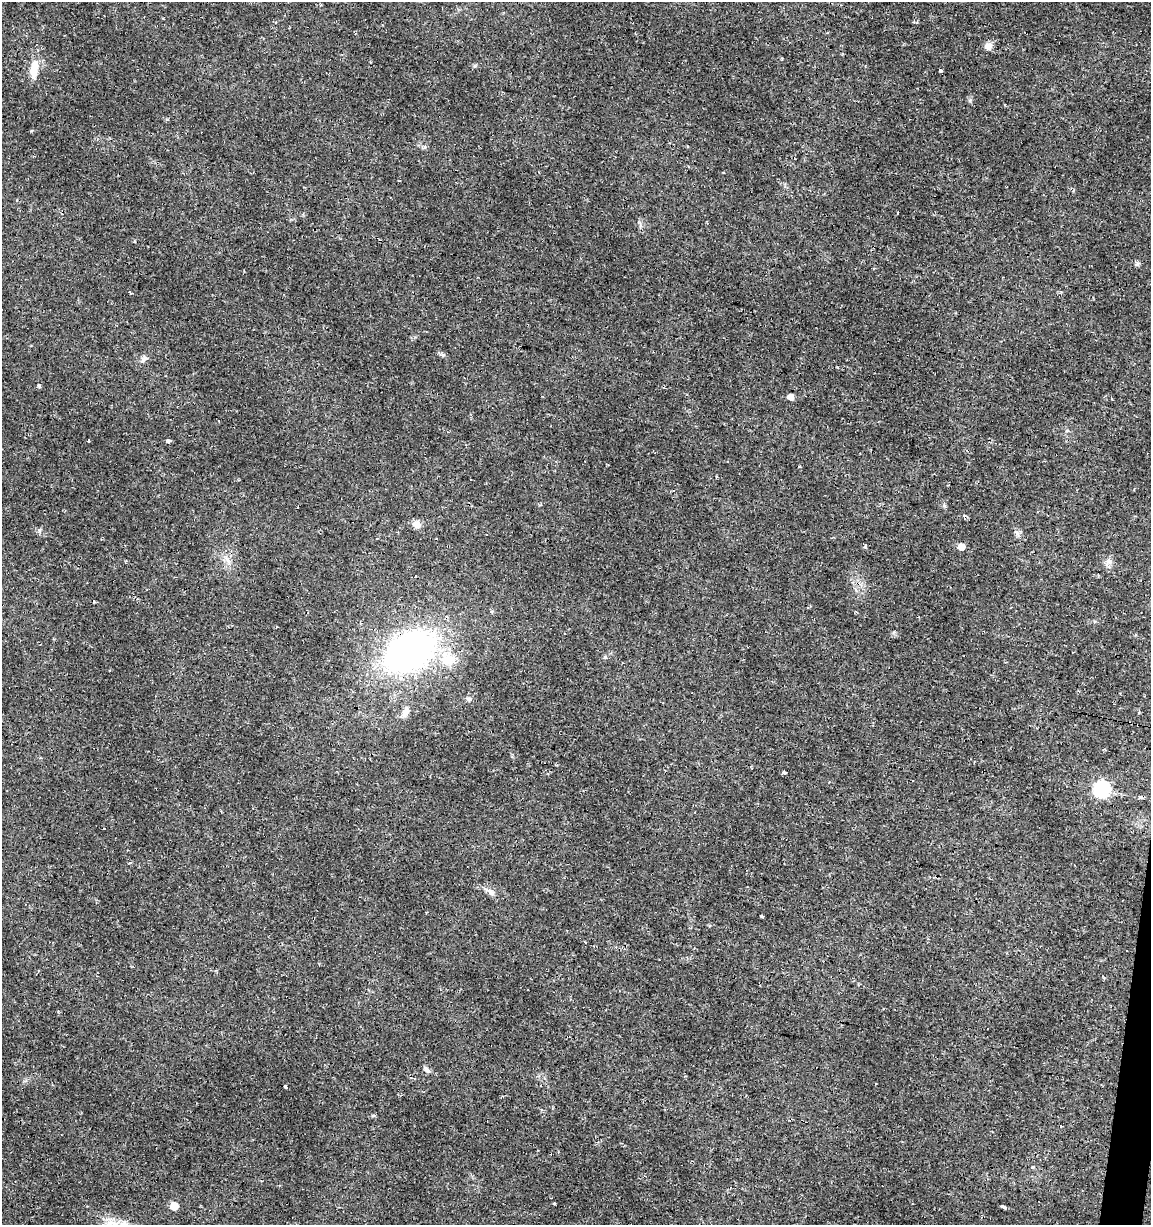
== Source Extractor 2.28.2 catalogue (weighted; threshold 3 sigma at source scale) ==
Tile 6 of 4 x 4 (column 2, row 2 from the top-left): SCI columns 1437-2585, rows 2445-3667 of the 5107 x 4898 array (HDU 1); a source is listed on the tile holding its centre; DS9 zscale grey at full resolution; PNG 1153 x 1227 px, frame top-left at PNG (2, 2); no overlay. Shown black and unused: <1% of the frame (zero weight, under 2 of 3 exposures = <1% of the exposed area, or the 3 px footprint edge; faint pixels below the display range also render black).
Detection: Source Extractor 2.28.2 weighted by HDU 2 'WHT'; one run over the whole footprint, this tile lists its part. Background 0.0135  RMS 0.0032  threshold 0.0142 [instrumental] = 3 sigma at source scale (4.5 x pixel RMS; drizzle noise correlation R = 1.50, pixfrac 1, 0.0396/0.0396 arcsec/px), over >= 5 px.
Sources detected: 48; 12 cosmic-ray / hot-pixel residue — not listed; the other 36 listed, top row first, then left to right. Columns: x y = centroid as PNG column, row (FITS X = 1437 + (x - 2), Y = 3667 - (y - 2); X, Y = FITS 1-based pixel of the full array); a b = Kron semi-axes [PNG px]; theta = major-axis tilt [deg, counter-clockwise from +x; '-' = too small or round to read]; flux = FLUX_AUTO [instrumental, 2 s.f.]
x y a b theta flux
988 46 10 8 -9 1.7
474 66 6 4 70 0.41
34 69 23 9 82 5.2
940 71 3 3 - 1.7
723 172 3 3 - 0.52
898 213 3 2 - 0.35
130 293 5 3 - 0.38
442 355 7 5 -21 0.63
144 359 11 6 44 1.2
39 386 4 3 - 0.76
790 397 5 5 - 2.4
88 440 3 2 - 0.36
168 441 4 4 - 1.1
800 467 4 3 - 0.34
416 524 10 9 - 1.9
1016 532 7 4 -19 0.63
487 535 3 2 - 0.27
961 547 5 5 - 3.4
1109 562 9 8 - 1.4
415 576 3 3 - 0.82
94 601 3 2 - 0.43
276 627 3 3 - 0.76
409 652 44 28 31 110
447 659 21 20 - 8.7
405 712 13 7 70 1.9
785 773 3 3 - 0.97
1101 789 7 7 - 71
104 829 3 3 - 1.2
490 892 16 6 -43 1.6
762 916 3 3 - 1
585 942 3 2 - 0.41
426 1069 11 5 -43 0.92
285 1087 3 3 - 2.2
554 1203 3 2 - 0.39
174 1206 6 6 - 5
1004 1207 5 3 - 3.8
Overlapping masked pixels (flux is a lower limit): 1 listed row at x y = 409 652
Unlisted compact peaks at least as high as the median listed source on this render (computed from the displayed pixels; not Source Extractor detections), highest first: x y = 970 100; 1137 264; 39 530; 605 657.